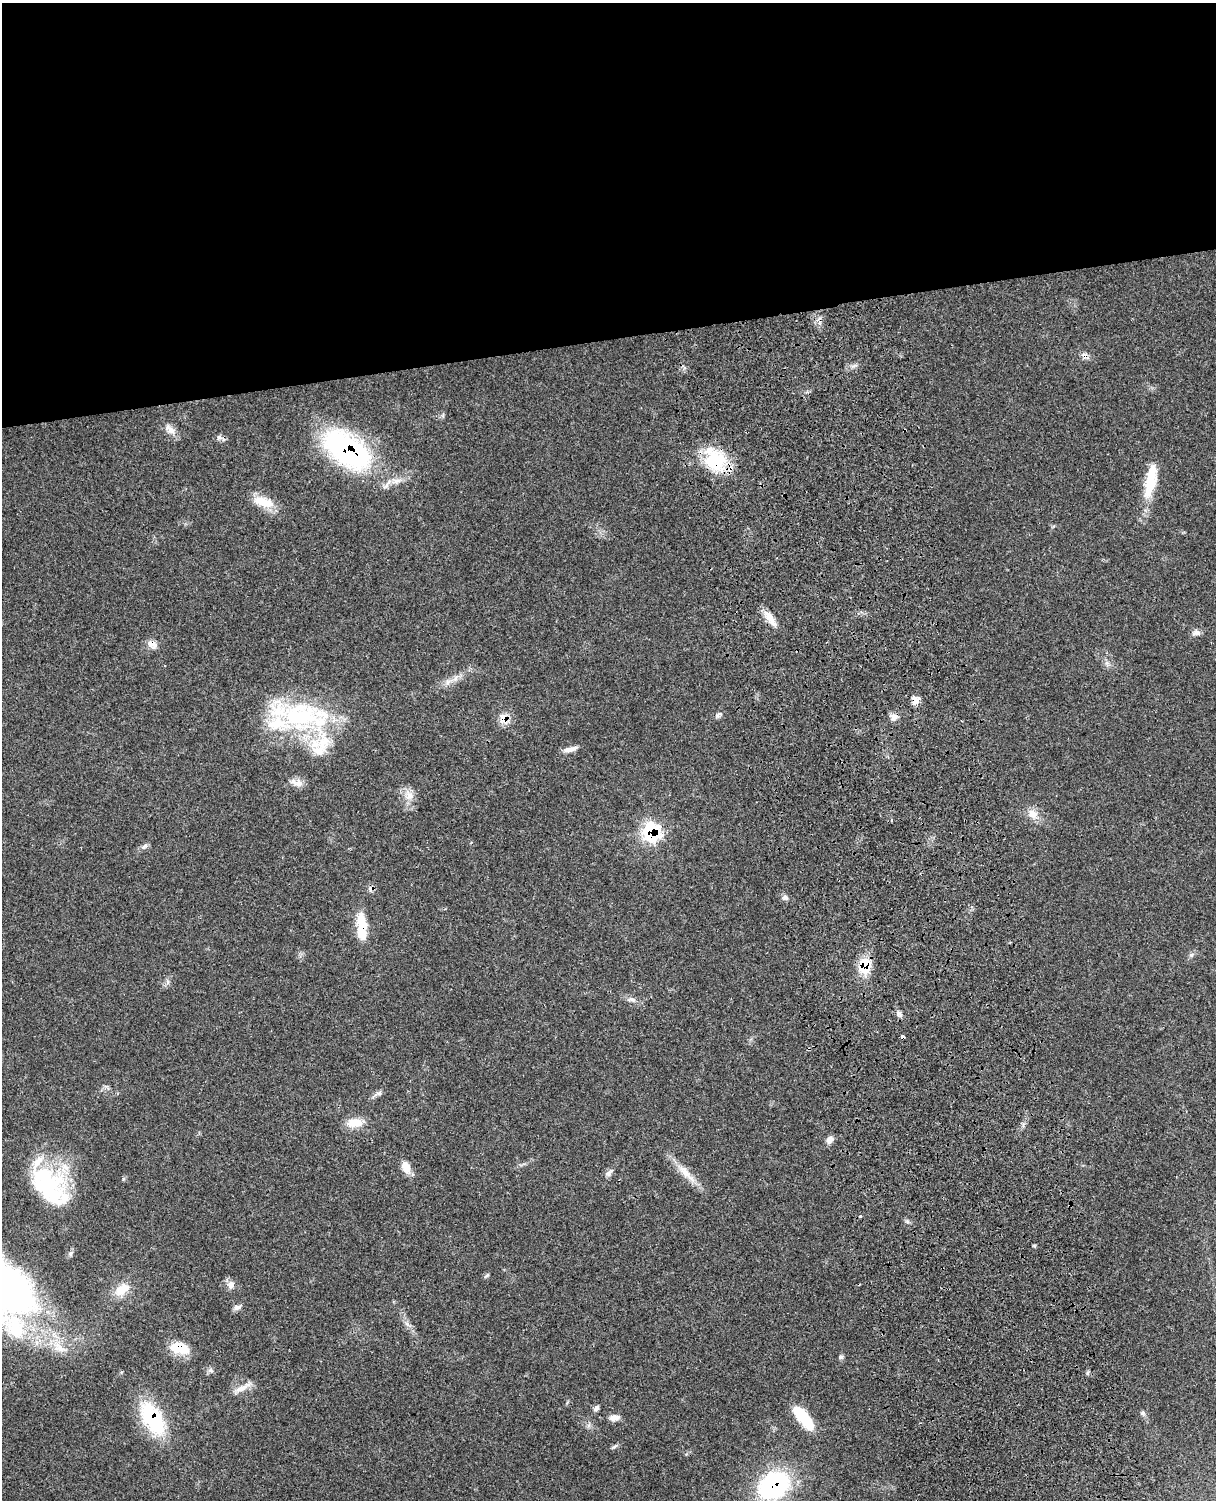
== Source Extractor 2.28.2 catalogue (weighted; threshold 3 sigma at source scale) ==
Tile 2 of 4 x 3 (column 2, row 1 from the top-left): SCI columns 1344-2557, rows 3273-4770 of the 5102 x 4931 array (HDU 1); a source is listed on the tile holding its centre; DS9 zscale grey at full resolution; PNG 1218 x 1502 px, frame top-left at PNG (2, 3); no overlay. Shown black and unused: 23% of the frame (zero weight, under 3 of 4 exposures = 6% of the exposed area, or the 3 px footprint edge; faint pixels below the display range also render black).
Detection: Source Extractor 2.28.2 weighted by HDU 2 'WHT'; one run over the whole footprint, this tile lists its part. Background 0.0975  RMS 0.0064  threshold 0.0286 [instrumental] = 3 sigma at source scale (4.5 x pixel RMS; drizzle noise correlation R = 1.50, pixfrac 1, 0.05/0.05 arcsec/px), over >= 5 px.
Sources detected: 58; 3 cosmic-ray / hot-pixel residue — not listed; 5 inside a brighter listed object's ellipse — not listed separately; the other 50 listed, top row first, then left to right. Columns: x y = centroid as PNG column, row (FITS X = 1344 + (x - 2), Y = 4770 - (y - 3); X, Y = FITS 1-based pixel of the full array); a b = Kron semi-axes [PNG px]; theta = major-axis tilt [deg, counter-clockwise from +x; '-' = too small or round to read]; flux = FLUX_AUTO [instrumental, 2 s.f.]
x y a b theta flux
170 429 18 9 -42 4.9
219 437 7 6 - 1.7
347 449 59 30 -37 120
715 460 32 25 -54 32
1151 480 47 13 79 21
263 502 29 12 -17 13
770 618 23 8 -52 7.2
1196 633 11 8 9 2.6
152 644 15 9 -37 4.2
447 682 7 5 90 1.7
915 700 11 9 80 3.7
304 716 78 37 -7 88
894 717 10 8 27 3.4
504 719 14 10 -66 6.5
570 749 17 6 14 3.8
297 783 18 9 -14 4.8
409 796 13 10 34 5.3
1032 814 14 11 -35 6.3
891 821 4 3 - 0.7
651 832 14 12 -81 53
145 846 11 5 52 1.9
371 889 8 7 - 2.2
785 897 8 6 -28 1.8
361 927 34 11 -87 16
1191 955 8 5 31 1.5
865 966 17 12 85 18
168 982 7 4 -90 1.4
632 999 13 5 -7 2.6
899 1014 8 7 - 2
379 1093 9 6 17 1.9
354 1123 22 11 5 9.5
830 1140 9 7 65 3.6
406 1167 16 10 -69 5.9
685 1172 26 10 -52 9.7
609 1173 11 6 49 2.2
46 1183 57 35 -37 64
486 1276 9 3 34 0.89
231 1284 11 10 - 3.5
122 1289 22 13 38 11
237 1307 11 6 17 2.4
179 1348 23 12 -15 14
841 1357 6 6 - 1.2
242 1388 27 7 29 5.8
596 1408 7 6 - 2
1142 1413 7 6 - 1.4
153 1418 35 18 -61 54
614 1418 12 7 6 4.2
803 1418 30 11 -51 26
614 1447 10 4 35 1.2
774 1485 28 21 35 97
Overlapping masked pixels (flux is a lower limit): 13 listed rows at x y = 347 449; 715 460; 770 618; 152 644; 915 700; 504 719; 651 832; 371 889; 361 927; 865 966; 179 1348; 153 1418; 774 1485
Isophote crosses this tile's border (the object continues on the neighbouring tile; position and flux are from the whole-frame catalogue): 1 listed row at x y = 774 1485
Unlisted compact peaks at least as high as the median listed source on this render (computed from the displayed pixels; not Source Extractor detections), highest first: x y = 123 1179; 717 715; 1034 1245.